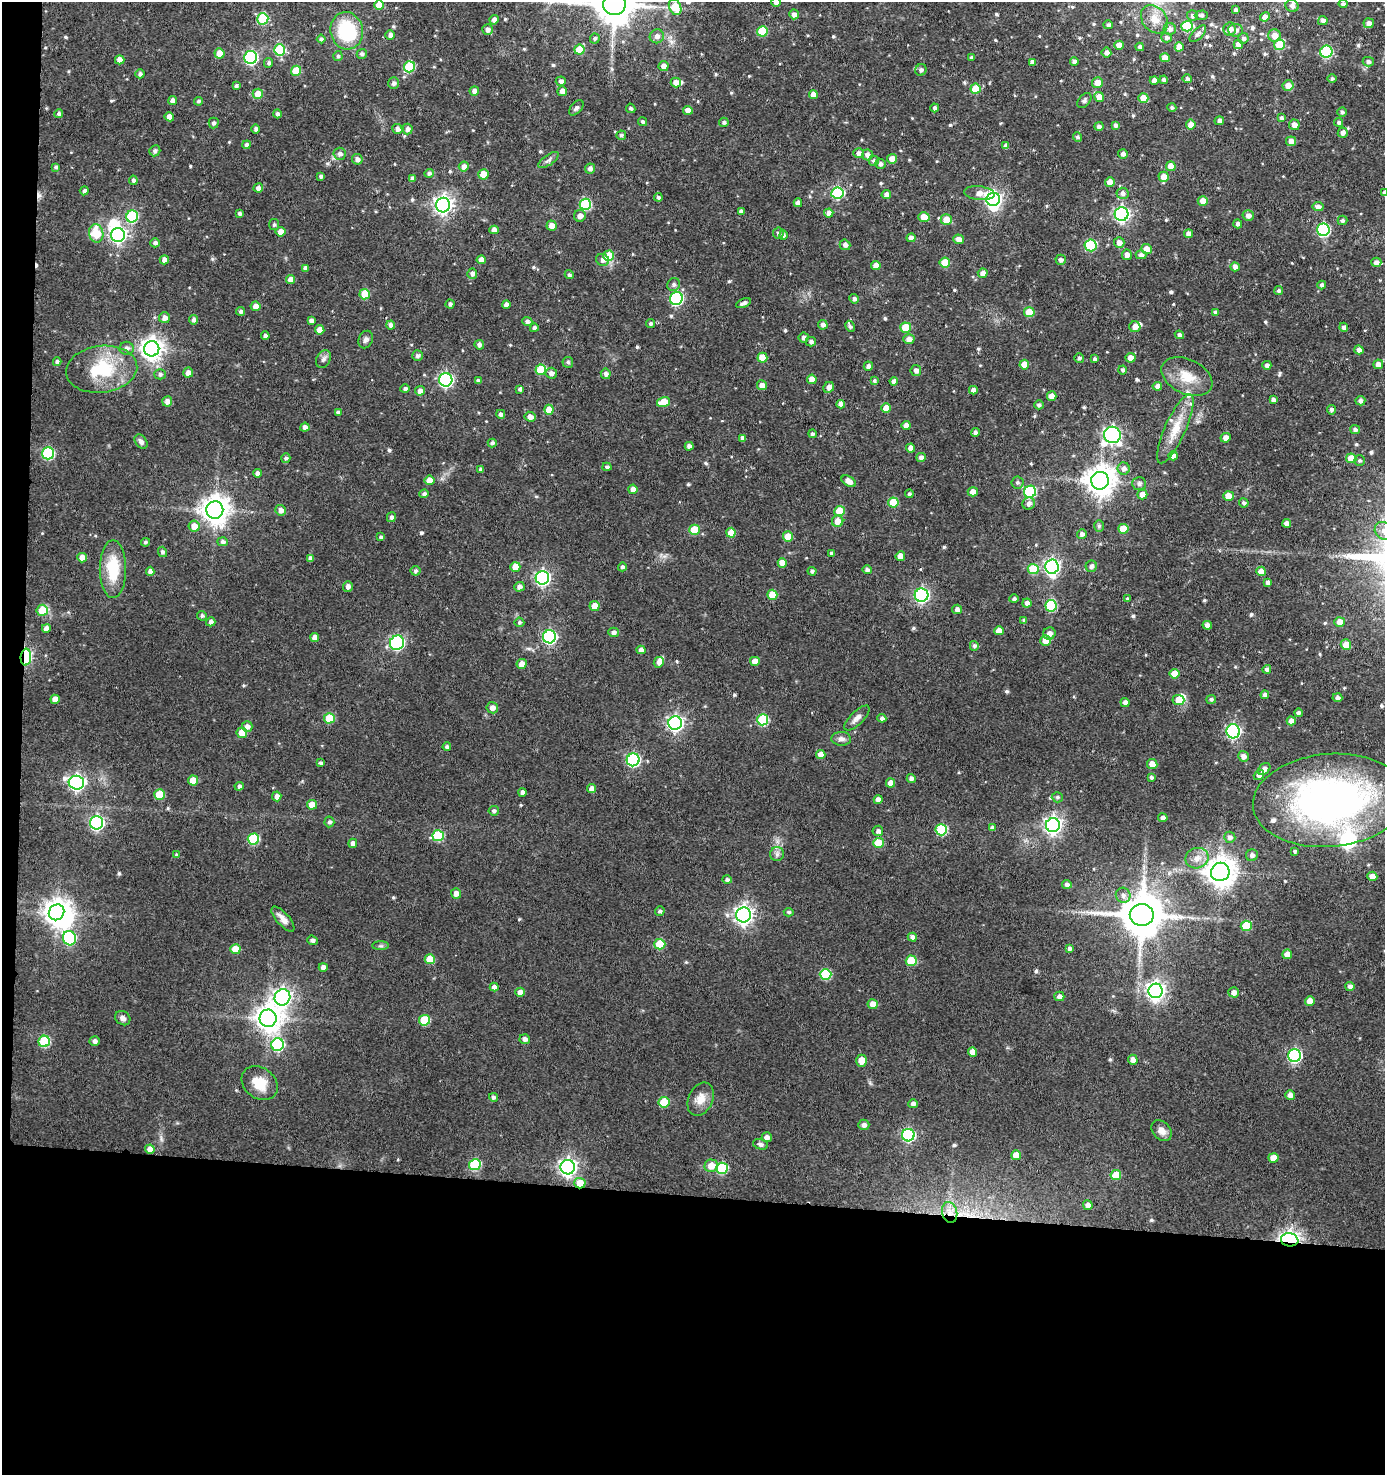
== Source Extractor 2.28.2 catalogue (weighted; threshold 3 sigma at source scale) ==
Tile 7 of 3 x 3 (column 1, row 3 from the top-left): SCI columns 105-1487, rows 4-1476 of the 4449 x 4424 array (HDU 1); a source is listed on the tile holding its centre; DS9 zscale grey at full resolution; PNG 1387 x 1477 px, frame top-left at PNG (2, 2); each listed source drawn as its Kron ellipse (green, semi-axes under 4 px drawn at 4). Shown black and unused: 20% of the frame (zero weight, under 3 of 5 exposures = <1% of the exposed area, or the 3 px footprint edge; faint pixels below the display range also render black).
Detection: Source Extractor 2.28.2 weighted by HDU 2 'WHT'; one run over the whole footprint, this tile lists its part. Background 0.0972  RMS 0.007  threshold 0.0317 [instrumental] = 3 sigma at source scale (4.5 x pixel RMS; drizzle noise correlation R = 1.50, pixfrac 1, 0.05/0.05 arcsec/px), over >= 5 px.
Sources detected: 603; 3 inside a brighter object's white glare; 2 cosmic-ray / hot-pixel residue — neither listed nor drawn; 9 inside a brighter listed object's ellipse — not listed separately; of the other 589, all 500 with FLUX_AUTO >= 1.35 (the completeness limit of this list) listed and drawn (89 fainter detections not listed), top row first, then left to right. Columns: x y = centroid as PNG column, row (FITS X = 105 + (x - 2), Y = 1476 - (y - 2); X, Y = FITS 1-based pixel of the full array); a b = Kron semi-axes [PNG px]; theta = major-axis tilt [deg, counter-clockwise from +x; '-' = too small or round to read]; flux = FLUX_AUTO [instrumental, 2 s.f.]
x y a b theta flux
776 2 5 4 - 2.9
614 4 11 10 - 2400
1343 4 4 4 - 2.2
379 5 5 4 - 8.6
1292 6 6 6 - 2.3
675 7 8 6 -65 18
1236 10 4 4 - 2.2
794 14 5 5 - 3.4
1192 15 5 5 - 1.9
1201 15 6 4 2 1.5
1265 17 5 4 - 3.6
263 19 5 5 - 37
1154 19 15 12 -48 8.9
494 20 5 4 - 2.9
1323 21 5 4 - 2.7
1369 23 5 5 - 3.2
1108 25 5 4 - 1.9
1187 26 5 5 - 33
1170 29 6 6 - 2.8
1229 29 7 6 - 3.8
487 30 5 5 - 3.1
1235 30 7 6 - 2.9
347 31 19 16 -77 46
762 31 5 5 - 24
1198 34 10 5 46 2.6
390 35 5 4 - 3.1
657 36 7 7 - 3.7
1275 36 6 6 - 6.5
595 38 5 5 - 1.6
1167 38 5 5 - 2.1
1243 38 5 5 - 1.9
321 39 4 4 - 1.4
1238 44 4 4 - 4.4
1119 45 5 4 - 5.7
1279 45 5 5 - 19
1140 47 4 4 - 2.3
1179 47 4 4 - 7.1
280 50 5 5 - 39
579 50 5 5 - 17
1326 52 6 6 - 57
219 53 5 5 - 8.5
1106 53 5 5 - 2.9
362 54 5 5 - 2
338 56 5 4 - 1.4
251 57 6 6 - 110
971 58 3 3 - 1.6
1165 58 5 4 - 5.5
120 60 4 4 - 5.1
1032 62 4 4 - 3
1074 62 4 4 - 2.5
1368 62 5 5 - 2.1
269 63 5 4 - 1.5
664 66 5 5 - 4
409 67 5 5 - 43
921 70 6 5 - 2
296 71 5 5 - 15
140 74 4 4 - 2.1
1187 79 5 4 - 1.8
1332 79 4 4 - 1.5
1164 80 4 4 - 2.3
561 81 5 5 - 2.7
1154 81 4 4 - 4.3
394 83 6 5 - 2.4
676 83 5 5 - 4.6
1097 83 5 5 - 6.4
236 86 4 4 - 1.7
1288 86 5 5 - 6.4
976 89 5 5 - 21
474 91 5 4 - 3.4
562 91 5 5 - 3.8
258 94 5 5 - 11
813 95 4 4 - 4.9
1099 97 5 5 - 5.6
1143 98 5 5 - 8.9
1084 100 8 5 50 1.8
172 101 4 4 - 3.2
199 101 4 4 - 1.5
576 108 9 5 47 1.8
631 108 5 4 - 1.4
935 108 4 4 - 1.9
1172 108 4 4 - 1.6
688 110 5 4 - 5.7
1342 112 4 4 - 1.5
59 114 4 4 - 2
277 114 4 4 - 2.1
169 117 5 4 - 4.9
1281 118 4 4 - 1.6
1219 121 5 4 - 2.5
643 122 5 4 - 1.4
724 122 5 4 - 1.6
1339 122 4 4 - 1.5
214 123 5 5 - 1.9
1116 125 4 4 - 2.1
1191 125 5 5 - 5.2
1294 125 5 5 - 4.3
1099 126 4 4 - 2.6
256 129 5 4 - 1.8
397 129 5 4 - 3.3
408 129 5 5 - 2.7
1343 133 5 5 - 3
621 135 5 5 - 1.6
1078 137 5 4 - 1.7
1291 141 5 5 - 4.1
247 145 4 4 - 2.2
1006 146 4 4 - 3.1
155 151 6 5 - 1.9
858 153 5 5 - 3.3
340 154 6 6 - 2.7
1123 154 5 4 - 2.3
867 155 5 5 - 3.8
357 159 5 5 - 2.9
892 159 5 5 - 5.3
548 160 12 5 35 2.2
874 161 5 5 - 2
880 164 5 5 - 2.6
464 166 5 5 - 3.8
1171 166 5 5 - 9.3
56 167 4 4 - 1.5
590 168 5 5 - 2.9
429 173 5 4 - 1.9
483 174 5 5 - 11
321 176 4 3 - 1.8
1164 177 5 5 - 7.5
412 179 4 4 - 2.5
133 180 4 4 - 1.8
1110 182 5 4 - 5.3
258 188 5 4 - 3.2
84 191 4 4 - 1.7
837 193 6 5 - 50
979 193 15 7 -7 5.4
1122 193 6 5 - 3.1
1384 193 4 3 - 2.1
886 194 5 4 - 3
658 197 4 4 - 1.6
993 199 7 6 - 210
1203 201 5 5 - 6.5
798 203 4 4 - 3.3
585 204 6 5 - 51
443 205 7 7 - 320
1318 207 5 4 - 2.8
741 211 4 3 - 2
829 213 4 4 - 3.5
240 214 4 3 - 1.8
1122 214 7 7 - 180
1248 215 5 5 - 3.2
132 216 6 6 - 49
580 216 6 5 - 3.7
924 217 5 5 - 11
946 220 5 5 - 9.3
1342 220 5 4 - 1.7
1238 224 4 4 - 2
274 225 5 5 - 1.4
552 226 5 5 - 5.1
494 230 4 4 - 4.3
1323 230 6 6 - 93
280 232 5 5 - 5.1
96 233 9 7 -82 17
778 233 5 5 - 2
1189 234 4 4 - 4
118 235 7 7 - 230
783 235 5 4 - 1.6
911 238 4 4 - 3.5
959 239 5 4 - 4.5
155 243 4 4 - 2.1
1119 243 5 5 - 4
845 245 5 5 - 2.7
1090 245 6 6 - 38
1146 249 5 5 - 8.1
1127 255 5 5 - 3.7
1141 255 5 4 - 2.1
609 256 5 5 - 20
164 260 4 4 - 3.5
481 260 4 4 - 4.7
603 260 7 6 - 2.7
1061 260 5 5 - 2.5
1376 262 5 5 - 3.1
945 263 5 5 - 16
876 266 5 4 - 5.2
1235 267 5 4 - 3.6
305 268 4 4 - 2.7
983 273 5 4 - 3.8
472 274 5 5 - 2.4
569 275 4 4 - 1.6
291 280 4 4 - 5.3
674 285 6 6 - 2.2
1322 285 4 4 - 2
1279 291 4 4 - 1.7
365 294 5 5 - 18
676 298 6 6 - 86
854 299 5 4 - 2.3
744 303 8 3 23 2.4
450 304 4 4 - 1.9
506 305 4 4 - 3.7
255 306 5 5 - 5
241 311 4 4 - 1.8
1029 312 5 5 - 16
1215 312 4 3 - 1.8
164 318 5 5 - 3.7
194 320 4 4 - 2.4
311 320 4 4 - 2.4
527 321 5 4 - 2.1
651 324 4 4 - 1.6
391 325 4 4 - 3.2
823 325 5 4 - 2.8
850 326 6 4 -63 1.9
1135 327 5 5 - 3.7
1344 327 4 4 - 2.1
534 328 4 4 - 2
906 328 5 5 - 20
320 330 4 4 - 6.3
1179 335 5 4 - 2.4
265 336 4 4 - 2.1
804 338 5 5 - 2.5
909 339 5 5 - 4.5
366 340 9 7 66 2.5
811 342 5 5 - 1.8
479 345 5 4 - 2.2
127 348 7 6 - 3
152 349 8 7 - 480
1359 350 4 4 - 3
417 356 5 5 - 2
762 358 5 5 - 11
1079 358 5 5 - 1.8
1131 358 5 4 - 5.4
323 359 9 7 64 2.6
1095 359 4 4 - 1.6
57 362 4 4 - 2
568 362 5 5 - 1.6
1378 364 5 4 - 4.3
1024 365 5 5 - 8.8
1267 365 4 4 - 2.4
868 366 5 4 - 3.8
102 369 36 23 7 40
541 370 5 5 - 21
1123 370 4 4 - 1.6
916 371 5 5 - 3
188 373 5 5 - 3.8
551 373 6 5 - 3.1
160 374 5 5 - 1.8
606 374 5 5 - 2.4
1187 377 27 17 -25 16
812 379 4 4 - 6.8
446 380 6 6 - 130
478 381 4 3 - 2.1
874 381 4 4 - 1.5
894 381 4 4 - 2.8
762 385 5 5 - 4.5
1157 386 4 4 - 3.8
829 387 6 5 - 3.2
405 389 4 4 - 1.8
520 389 4 3 - 1.8
973 390 4 4 - 3
420 391 5 5 - 3.3
1052 396 5 4 - 6.7
1273 400 4 4 - 2.3
167 401 5 5 - 4.1
1360 401 5 4 - 2.6
663 402 6 5 - 14
841 404 4 4 - 4.1
1039 405 5 4 - 1.7
886 408 5 4 - 7.7
549 410 5 4 - 9.9
1331 410 5 4 - 2.2
338 412 4 3 - 1.7
501 414 4 4 - 2.4
530 417 5 5 - 3.9
906 426 4 4 - 5.2
305 427 4 4 - 2.9
1175 429 37 10 66 16
1355 430 5 4 - 2.1
975 432 4 4 - 1.9
812 434 4 4 - 1.7
1112 435 8 8 - 170
743 438 4 4 - 2.8
1226 438 5 5 - 4.6
141 442 8 5 -52 2.5
492 443 4 4 - 1.6
689 446 4 4 - 2.6
911 448 4 4 - 4.5
48 453 6 6 - 61
1173 456 5 4 - 3.6
921 457 5 4 - 2.7
286 458 4 4 - 1.6
1351 458 5 5 - 9.8
1359 461 5 5 - 1.4
607 467 4 4 - 1.7
480 469 4 3 - 1.4
1124 469 6 6 - 3.2
257 473 4 4 - 2.6
430 480 5 4 - 7.8
849 481 8 5 -32 4.4
1100 481 9 9 - 1000
1017 482 6 6 - 1.5
1139 484 7 6 - 2.3
633 489 4 4 - 3.7
973 492 5 4 - 5.8
1030 492 6 6 - 62
424 494 4 4 - 2.1
909 494 4 4 - 1.8
1142 495 5 5 - 6.5
1228 496 5 5 - 7.9
893 502 5 5 - 19
1244 503 5 4 - 1.8
1029 504 6 6 - 2.8
215 510 9 8 - 830
280 510 5 5 - 3.5
839 511 5 5 - 17
391 517 5 4 - 2
838 521 6 5 - 6.6
1287 523 4 4 - 3.4
194 526 5 5 - 6.9
1099 526 6 5 - 1.4
1123 529 5 5 - 11
694 530 5 5 - 18
1384 531 9 8 - 4.9
731 533 5 4 - 10
1082 534 5 4 - 2.5
381 537 4 3 - 1.6
788 537 5 5 - 9.1
145 542 4 4 - 1.5
223 542 5 4 - 2.1
162 552 5 4 - 1.8
832 553 4 3 - 2
900 556 5 4 - 6.8
82 558 5 4 - 6.5
310 559 4 4 - 2.9
782 563 5 4 - 6.9
1091 566 5 5 - 2.5
515 567 5 5 - 9.9
622 567 4 4 - 1.5
1052 567 7 7 - 210
113 569 29 13 90 26
1033 569 5 5 - 22
867 570 5 4 - 2.2
150 571 4 4 - 2.9
415 571 5 5 - 1.7
812 571 4 4 - 1.7
1261 571 5 4 - 6.8
542 578 7 6 - 170
1268 582 4 4 - 2.4
348 586 5 5 - 3
519 587 5 5 - 2.7
772 595 5 5 - 12
921 595 7 6 - 140
1014 599 5 4 - 1.7
1127 599 4 3 - 1.5
1027 603 4 4 - 3.1
595 606 5 5 - 6.4
1051 606 6 5 - 45
957 609 5 4 - 3.1
42 610 5 5 - 16
202 616 5 5 - 1.7
1024 620 4 4 - 1.6
211 622 5 4 - 2.4
519 622 5 5 - 1.4
1340 622 5 5 - 5.9
1207 625 5 4 - 3.3
46 628 4 4 - 3.8
999 631 5 4 - 6.2
614 632 5 4 - 2.7
1049 633 6 6 - 4.2
315 637 4 4 - 4.2
549 637 6 6 - 110
1045 640 5 5 - 11
397 643 7 7 - 110
1346 645 5 5 - 8.4
974 646 5 4 - 1.9
641 650 4 4 - 3.2
26 657 8 5 86 70
755 661 5 4 - 7.4
659 662 5 5 - 3.2
522 664 5 5 - 5.7
1267 669 4 4 - 2.5
1174 674 5 5 - 9.7
1265 695 4 4 - 2.5
1337 698 5 4 - 2.4
55 699 4 4 - 6.5
1211 699 5 4 - 1.6
1178 700 6 5 - 9.2
1125 702 4 4 - 2.6
492 708 6 5 - 4.3
1298 713 4 4 - 2
329 718 5 5 - 22
857 718 16 6 45 3.8
882 718 4 4 - 2.2
763 720 5 5 - 44
1291 721 4 4 - 4.6
675 723 7 7 - 210
247 727 5 5 - 3.7
1233 731 7 6 - 130
242 733 5 5 - 7.7
841 739 10 7 -3 2.8
447 747 4 4 - 1.6
821 754 5 4 - 5.6
1243 756 5 5 - 3.5
633 760 6 6 - 100
320 763 4 4 - 1.6
1152 764 5 5 - 6.5
1264 769 7 5 43 3.7
1259 775 5 4 - 2.9
1151 777 4 3 - 1.5
911 778 4 4 - 2.6
193 780 5 5 - 11
76 783 8 7 - 190
890 783 5 4 - 5
239 786 4 4 - 2.1
592 789 4 4 - 4.4
522 792 4 4 - 2.7
159 794 5 5 - 19
277 796 5 4 - 4.4
1057 797 5 5 - 1.4
878 800 4 4 - 3.8
1330 800 77 46 5 300
312 805 5 5 - 7.7
494 811 5 4 - 1.5
1163 818 4 4 - 2.9
329 822 5 5 - 1.8
97 823 7 6 - 140
1053 825 7 7 - 290
992 828 4 4 - 2.1
941 830 5 5 - 44
878 831 5 5 - 2.5
438 836 5 5 - 38
1230 837 6 5 - 2.6
253 839 5 5 - 39
353 843 4 4 - 3.2
878 843 5 5 - 19
1295 851 3 3 - 1.4
777 854 7 7 - 2.1
177 855 4 4 - 1.4
1252 855 6 5 - 2.7
1197 858 11 10 - 5.8
1220 872 9 9 - 980
1372 876 5 5 - 5.8
727 880 5 4 - 1.6
1067 884 5 4 - 2.5
456 893 5 5 - 3.9
1123 895 8 7 - 3
660 911 5 5 - 1.7
56 912 8 7 - 670
789 912 5 4 - 1.5
744 915 7 7 - 310
1142 915 12 11 - 2900
283 919 16 6 -48 5.2
1246 926 5 5 - 20
912 937 4 4 - 3.1
69 938 7 6 - 67
312 940 5 4 - 1.6
660 944 5 5 - 23
381 946 8 4 0 1.4
1069 948 4 4 - 2
235 949 5 5 - 12
1287 954 5 4 - 6.7
430 959 5 5 - 15
911 961 5 5 - 24
323 967 4 4 - 3.4
826 974 6 5 - 38
1350 986 5 4 - 2.9
494 987 4 4 - 3.2
1156 991 7 7 - 320
520 992 5 4 - 3.9
1234 992 5 5 - 3.6
1059 996 5 4 - 4.1
282 997 8 7 - 260
1310 1001 5 4 - 7.6
873 1004 5 5 - 6.6
123 1018 8 6 -35 2.6
268 1018 8 8 - 730
424 1020 5 5 - 29
525 1039 5 5 - 3
44 1041 6 5 - 42
95 1041 5 5 - 2.9
277 1045 6 6 - 66
973 1052 4 4 - 5.6
1294 1055 6 6 - 110
1133 1060 5 5 - 3.8
862 1061 6 5 - 8.5
260 1083 19 15 -38 15
1290 1095 5 4 - 4.1
493 1097 4 4 - 1.5
701 1099 17 12 65 8.2
664 1102 5 5 - 22
913 1104 4 4 - 2.8
864 1125 5 5 - 2.8
1162 1131 12 8 -47 4.8
908 1135 6 6 - 90
767 1137 5 5 - 3.3
761 1144 8 5 -17 1.7
150 1149 5 4 - 4.6
1016 1155 5 5 - 8.5
1273 1158 5 5 - 8.4
475 1165 6 5 - 41
711 1166 6 6 - 8
568 1167 7 7 - 270
722 1168 6 5 - 40
1116 1175 5 5 - 13
580 1183 5 5 - 12
1088 1205 5 5 - 3.7
950 1212 10 7 -76 5.7
1290 1240 9 6 -9 300
Overlapping masked pixels (flux is a lower limit): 4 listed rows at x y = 26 657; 580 1183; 950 1212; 1290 1240
Isophote crosses this tile's border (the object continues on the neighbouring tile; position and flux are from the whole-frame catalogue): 5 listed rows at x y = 776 2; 614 4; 1384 193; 1384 531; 1330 800